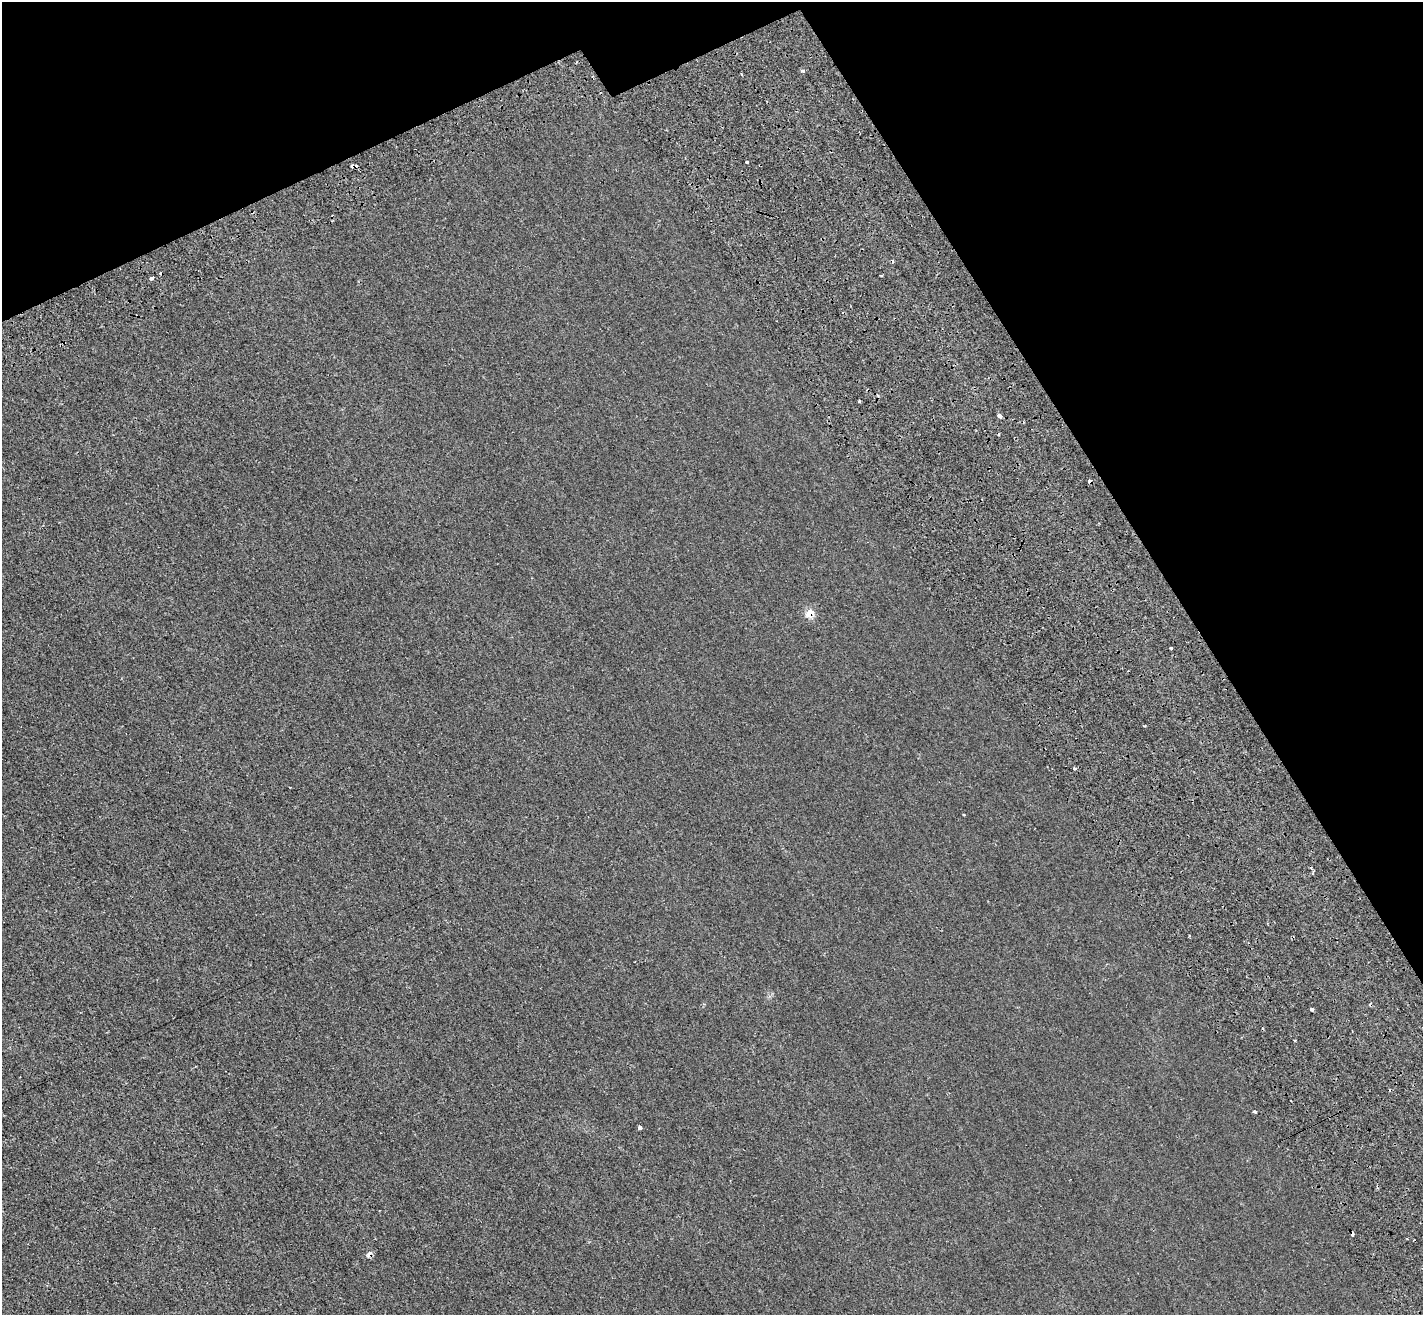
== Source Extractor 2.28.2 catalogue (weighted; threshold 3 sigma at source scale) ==
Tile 3 of 4 x 4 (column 3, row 1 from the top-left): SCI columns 3092-4512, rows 4246-5558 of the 6130 x 6038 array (HDU 1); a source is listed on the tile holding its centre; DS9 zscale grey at full resolution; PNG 1425 x 1317 px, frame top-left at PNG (2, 2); no overlay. Shown black and unused: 23% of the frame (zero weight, under 2 of 3 exposures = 12% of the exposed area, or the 3 px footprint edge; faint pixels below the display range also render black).
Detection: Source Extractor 2.28.2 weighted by HDU 2 'WHT'; one run over the whole footprint, this tile lists its part. Background 0.00231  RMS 0.0033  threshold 0.0149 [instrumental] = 3 sigma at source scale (4.5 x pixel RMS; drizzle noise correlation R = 1.50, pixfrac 1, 0.05/0.05 arcsec/px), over >= 5 px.
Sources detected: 24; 7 cosmic-ray / hot-pixel residue — not listed; the other 17 listed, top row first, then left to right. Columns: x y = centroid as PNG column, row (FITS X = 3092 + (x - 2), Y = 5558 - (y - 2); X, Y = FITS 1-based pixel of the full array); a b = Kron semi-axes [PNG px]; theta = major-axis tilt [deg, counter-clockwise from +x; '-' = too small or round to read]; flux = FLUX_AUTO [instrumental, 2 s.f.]
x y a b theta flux
802 71 5 4 - 0.72
741 74 4 2 - 0.29
747 162 3 3 - 1.2
354 166 6 4 -3 2.4
151 278 4 3 - 1.4
859 401 3 3 - 1.5
999 416 5 4 - 0.97
1090 481 4 3 - 2.2
809 613 7 6 - 4.9
1075 768 3 3 - 0.89
963 815 3 3 - 0.32
1312 1009 3 3 - 1.6
1295 1040 3 2 - 0.26
1255 1112 4 4 - 0.47
640 1128 4 3 - 1.6
1407 1238 2 2 - 0.32
369 1254 7 5 57 1.4
Overlapping masked pixels (flux is a lower limit): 5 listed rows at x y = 354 166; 151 278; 1090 481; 809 613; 369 1254